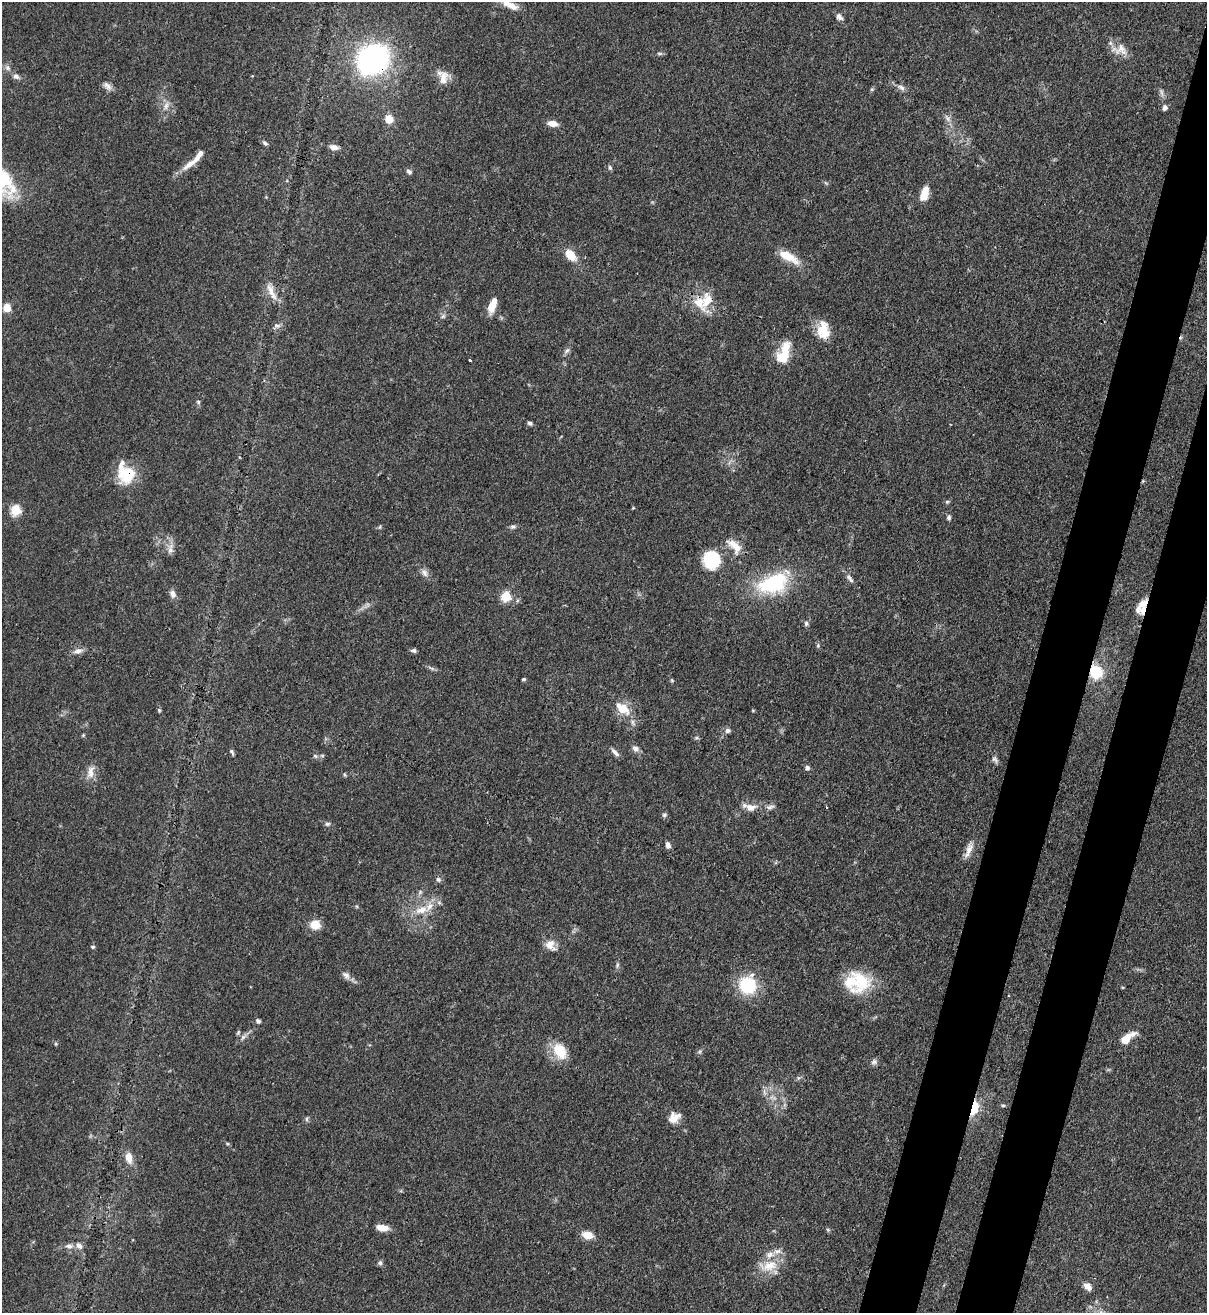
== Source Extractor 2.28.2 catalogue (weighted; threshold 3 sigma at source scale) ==
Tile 10 of 4 x 4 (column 2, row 3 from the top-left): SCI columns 1423-2627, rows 1342-2652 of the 5383 x 5308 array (HDU 1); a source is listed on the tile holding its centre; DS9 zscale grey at full resolution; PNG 1209 x 1315 px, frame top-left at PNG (2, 2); no overlay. Shown black and unused: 7% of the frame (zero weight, under 3 of 4 exposures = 7% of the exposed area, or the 3 px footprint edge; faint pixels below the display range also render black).
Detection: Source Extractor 2.28.2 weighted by HDU 2 'WHT'; one run over the whole footprint, this tile lists its part. Background 0.0825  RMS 0.0039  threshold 0.0176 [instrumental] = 3 sigma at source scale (4.5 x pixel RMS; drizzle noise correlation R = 1.50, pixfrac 1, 0.05/0.05 arcsec/px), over >= 5 px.
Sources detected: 119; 1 cosmic-ray / hot-pixel residue — not listed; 8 inside a brighter listed object's ellipse — not listed separately; the other 110 listed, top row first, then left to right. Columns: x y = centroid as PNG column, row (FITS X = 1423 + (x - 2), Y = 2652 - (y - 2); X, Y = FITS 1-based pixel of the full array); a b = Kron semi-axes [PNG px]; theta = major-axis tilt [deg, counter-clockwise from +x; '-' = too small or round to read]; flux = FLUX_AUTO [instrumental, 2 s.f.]
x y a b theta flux
510 5 24 8 -27 4.7
839 17 8 6 -45 1.8
1121 49 18 17 - 4.9
659 53 8 4 0 0.75
373 59 31 27 37 77
7 68 8 7 - 1.4
16 77 10 6 -22 1.6
443 78 18 11 86 4.1
107 86 14 7 -40 2
901 87 11 6 -30 1.5
872 89 5 4 - 0.56
1161 92 7 4 -71 0.94
166 105 13 6 72 2.3
1165 108 6 5 - 1.3
947 118 11 6 -53 1.7
389 119 10 9 - 3.8
553 123 11 6 -9 3.2
265 143 8 5 -31 0.86
334 147 9 5 -8 2.3
191 163 33 7 38 5
610 168 7 5 -74 0.77
409 172 7 5 -29 0.99
924 193 14 7 73 6.2
570 255 13 8 -45 7.2
788 256 27 10 -28 8
271 291 28 7 -64 4.2
707 300 26 13 68 8
492 305 17 7 72 5.2
7 308 7 6 - 5.4
443 316 7 5 43 0.87
277 326 9 6 -3 1.2
823 330 21 14 -85 8.3
567 351 9 6 45 1.1
784 353 28 13 69 10
470 360 3 2 - 0.57
198 402 5 5 - 0.64
530 423 6 5 - 0.85
126 474 22 16 -66 16
947 502 5 5 - 0.6
633 508 4 3 - 0.35
16 510 5 5 - 27
949 517 6 5 - 1.1
380 527 6 4 87 0.5
513 527 8 5 8 0.93
735 546 24 11 -48 5.9
170 550 11 7 73 2.1
711 560 16 15 - 21
424 573 12 7 -51 2
850 579 14 5 -52 1.5
773 583 41 24 19 30
172 594 10 7 -69 2
506 597 5 5 - 22
1143 603 25 10 38 5.5
806 623 7 5 89 0.92
818 645 6 5 - 0.63
78 651 11 7 17 2.1
413 651 8 5 -12 0.86
1096 672 12 11 - 14
523 679 5 4 - 0.5
623 709 9 6 -37 11
159 710 5 4 - 0.49
728 730 7 6 - 1.4
83 735 5 4 - 0.43
696 738 6 4 18 0.59
635 748 10 7 -46 1.8
232 752 9 4 -59 0.78
615 752 14 5 -45 1.6
315 756 6 5 - 0.73
995 759 11 6 -50 1.3
807 768 6 5 - 1.1
91 772 18 8 79 3.6
344 775 7 3 -71 0.49
770 807 12 5 17 1.3
750 808 15 10 2 3.8
664 815 7 6 - 0.81
327 824 7 5 13 0.85
668 845 7 5 -68 1.7
969 850 22 7 70 3.4
438 879 7 6 - 1
421 910 20 10 17 6.2
315 925 10 9 - 6
550 945 16 12 -55 4
93 947 5 4 - 0.53
617 965 8 4 72 0.8
346 975 10 7 -51 2
857 982 32 24 -7 19
747 985 16 15 - 21
258 1021 6 5 - 0.95
238 1033 7 4 63 0.56
243 1037 11 4 40 1.5
1126 1039 13 8 48 5.6
560 1051 21 15 -64 9.7
699 1052 7 4 31 0.69
874 1062 9 7 18 1.3
764 1092 7 4 -72 1
773 1098 13 3 -14 1.4
1003 1105 6 4 0 0.49
974 1108 11 6 78 19
674 1118 14 11 38 4.3
306 1119 7 4 -90 0.65
227 1144 6 4 -1 0.48
129 1157 13 7 -78 4.5
382 1228 12 7 -10 4.3
828 1230 6 4 -45 0.56
587 1235 9 7 -11 6.1
69 1246 11 6 -4 1.9
79 1246 10 7 -45 2
380 1263 6 6 - 0.96
769 1266 28 15 13 8.9
1088 1287 12 8 -41 2.3
Overlapping masked pixels (flux is a lower limit): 5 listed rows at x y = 373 59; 126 474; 1143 603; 1096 672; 974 1108
Isophote crosses this tile's border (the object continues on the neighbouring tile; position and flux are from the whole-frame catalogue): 1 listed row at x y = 510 5